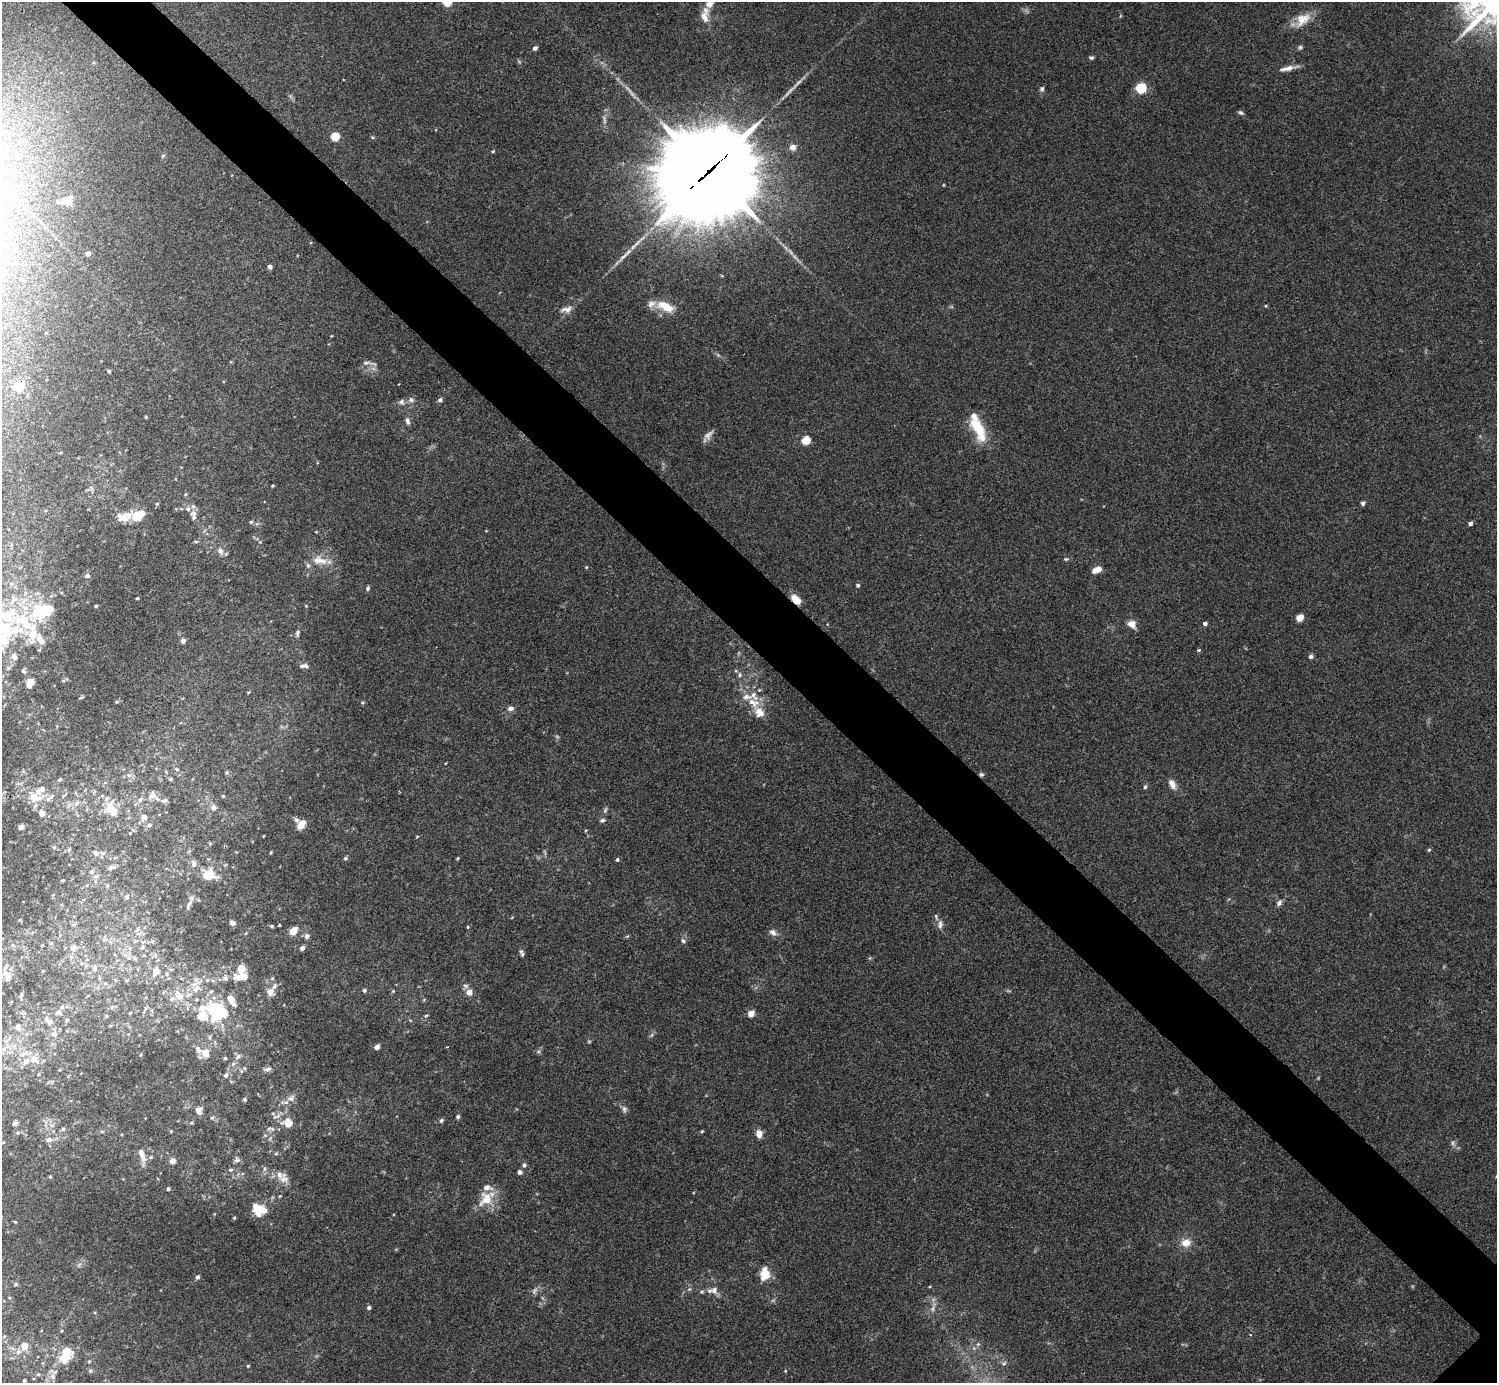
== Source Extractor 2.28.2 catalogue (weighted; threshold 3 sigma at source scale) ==
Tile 11 of 4 x 4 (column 3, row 3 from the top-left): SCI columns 2991-4485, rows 1542-2922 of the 5985 x 5985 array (HDU 1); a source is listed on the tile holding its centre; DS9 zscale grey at full resolution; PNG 1499 x 1385 px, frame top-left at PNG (2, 2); no overlay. Shown black and unused: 6% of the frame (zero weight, under 3 of 4 exposures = <1% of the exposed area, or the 3 px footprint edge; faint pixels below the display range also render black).
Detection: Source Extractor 2.28.2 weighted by HDU 2 'WHT'; one run over the whole footprint, this tile lists its part. Background 0.0348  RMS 0.0047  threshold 0.0211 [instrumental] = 3 sigma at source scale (4.5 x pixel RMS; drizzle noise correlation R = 1.50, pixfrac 1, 0.05/0.05 arcsec/px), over >= 5 px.
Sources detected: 251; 3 inside a brighter object's white glare — not listed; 42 inside a brighter listed object's ellipse — not listed separately; the other 206 listed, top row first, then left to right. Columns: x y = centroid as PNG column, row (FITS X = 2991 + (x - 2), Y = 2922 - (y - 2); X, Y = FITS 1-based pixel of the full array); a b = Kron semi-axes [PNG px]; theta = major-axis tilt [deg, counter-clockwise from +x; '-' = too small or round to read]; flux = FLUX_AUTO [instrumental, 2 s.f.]
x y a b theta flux
709 4 9 8 - 3.4
705 17 17 10 -70 4.3
1302 20 24 15 38 8.1
1300 47 6 5 - 0.85
535 48 4 4 - 1.7
1091 58 6 4 -9 0.86
1287 68 19 6 13 3.4
1141 88 5 5 - 39
1042 89 7 6 - 1
1241 113 7 5 -23 0.91
335 137 5 5 - 16
793 147 5 5 - 4
493 151 4 4 - 0.48
709 171 38 29 38 8000
943 185 4 3 - 0.36
67 200 14 8 26 5.2
88 253 5 4 - 1.8
270 267 5 4 - 1.3
22 279 5 3 - 0.61
665 306 24 11 -26 9.2
1266 306 4 3 - 0.39
566 309 16 8 7 2.9
367 363 14 5 3 1.5
109 371 4 4 - 0.83
19 386 5 5 - 27
411 400 8 7 - 1.6
440 400 6 5 - 1.2
401 402 8 7 - 1.6
146 417 3 3 - 0.45
407 421 9 5 -73 1.5
978 427 27 12 -64 16
708 435 15 8 48 2.6
806 440 5 5 - 18
273 486 5 3 - 0.43
185 494 5 4 - 0.5
1363 503 5 4 - 1.1
157 504 5 4 - 0.56
193 513 9 7 22 1.8
138 516 15 9 34 9.3
124 519 13 8 -4 3.5
251 522 5 5 - 0.74
1470 523 5 4 - 1.2
220 551 9 7 -56 2.4
1066 559 6 4 41 0.58
319 560 22 10 -12 6.2
586 567 4 3 - 0.42
1097 570 9 5 20 4.9
87 576 6 5 - 1.3
858 585 4 4 - 0.83
368 588 6 4 67 0.94
137 598 3 2 - 0.5
796 599 12 7 -44 5.7
96 606 4 3 - 0.59
40 612 32 26 42 25
7 615 17 14 -12 12
1300 618 5 4 - 8.8
1205 623 4 4 - 1.4
1132 624 11 9 -36 3.5
297 633 9 4 80 0.98
2 638 29 15 -67 14
183 641 5 5 - 2.1
1199 650 4 3 - 0.65
1311 656 5 5 - 1.3
303 666 11 5 1 1.5
24 671 8 4 -51 0.87
740 675 6 5 - 1.1
30 682 9 7 69 3.9
759 690 4 4 - 0.44
81 698 6 3 20 0.45
753 702 20 11 -25 7
510 708 8 6 1 1.6
177 769 7 4 -20 0.84
129 775 6 6 - 1.4
981 775 6 5 - 0.89
170 779 6 4 -19 0.72
1172 784 13 7 -62 3.1
1145 787 5 4 - 0.83
41 790 17 10 44 4.4
152 795 13 12 - 3.6
33 796 12 9 -86 5.2
223 796 4 4 - 0.49
140 800 6 5 - 1.3
164 801 10 6 1 1.6
77 803 7 6 - 1.4
213 807 8 7 - 1.9
111 809 21 13 -60 9.7
605 810 9 4 65 0.93
42 813 5 5 - 3.5
144 817 11 8 68 2.5
602 820 7 5 9 0.97
302 824 11 7 56 4.5
149 825 7 6 - 1.4
21 827 4 4 - 1.9
130 833 4 4 - 0.37
54 847 5 5 - 0.63
1429 850 4 4 - 0.62
271 852 5 3 - 0.4
96 853 8 7 - 1.7
345 858 6 5 - 0.83
617 859 4 4 - 0.82
194 864 9 7 -89 1.8
110 868 9 6 39 1.4
92 871 7 6 - 1.2
209 875 16 12 -12 8.5
107 885 5 4 - 0.62
126 897 5 5 - 0.71
1279 903 9 6 58 1.4
189 904 18 4 64 1.7
232 923 6 5 - 1.6
940 924 13 7 85 2.3
272 926 5 4 - 0.62
468 927 4 3 - 0.42
293 931 8 6 50 5.6
773 932 10 7 -30 2
307 936 8 7 - 1.5
683 941 7 5 -71 1
42 946 3 2 - 0.33
142 947 7 4 46 0.86
73 948 7 6 - 2
302 948 5 4 - 1.9
522 953 10 4 -71 1.1
135 959 6 4 -2 0.85
95 968 7 6 - 1.3
156 971 9 7 63 4.2
166 974 6 4 90 0.79
7 976 18 10 -67 4.9
240 976 22 11 7 5.7
99 978 6 4 -72 0.54
466 986 8 6 -17 1.3
196 989 19 9 56 6.9
364 990 4 4 - 0.93
393 991 4 4 - 0.48
270 992 8 7 - 3.6
469 992 6 6 - 3.6
179 996 18 12 -41 8.1
62 1007 6 5 - 0.95
145 1009 13 4 60 1.3
213 1011 35 20 77 21
58 1012 8 5 8 1.2
751 1013 5 4 - 7.2
426 1016 5 4 - 0.62
66 1020 5 4 - 0.6
49 1022 12 7 -39 2.5
18 1026 7 6 - 2.1
54 1034 8 7 - 2
8 1046 8 6 -44 2.2
377 1047 4 4 - 3.1
205 1053 11 10 - 4.4
22 1054 9 6 28 2.1
238 1057 9 5 46 1.3
225 1058 4 4 - 0.47
33 1059 11 9 41 3.5
268 1069 8 6 23 1.6
241 1071 6 4 -90 0.59
226 1075 6 5 - 1.2
291 1098 9 8 - 2.1
244 1099 5 5 - 0.69
624 1109 9 7 -76 1.4
198 1110 8 7 - 2.7
278 1116 9 5 36 1.6
458 1117 5 5 - 0.94
212 1118 5 4 - 0.67
441 1120 6 4 59 0.9
191 1123 5 4 - 0.56
288 1123 11 10 - 6.2
15 1124 7 6 - 1.2
63 1129 5 5 - 0.8
272 1129 7 6 - 1.3
171 1131 4 3 - 0.35
702 1131 5 3 - 0.49
759 1134 9 7 -86 3.2
49 1140 8 7 - 2.1
1453 1143 7 4 -90 0.96
276 1153 5 5 - 0.67
142 1154 20 7 -72 3.7
236 1160 8 7 - 1.4
172 1161 7 6 - 2
524 1165 5 5 - 1.1
230 1170 6 5 - 0.99
519 1172 5 5 - 1.4
50 1177 5 3 - 0.41
284 1178 15 12 -81 4.1
168 1189 4 4 - 0.78
486 1199 22 17 56 9.7
259 1210 16 12 -23 9.9
234 1218 4 3 - 0.45
15 1222 5 3 - 0.38
1186 1243 14 11 10 4.6
766 1274 17 10 50 6.4
197 1277 5 4 - 1
16 1284 5 4 - 0.62
714 1290 10 10 - 3.1
534 1291 11 5 46 1.5
369 1308 5 5 - 0.94
933 1308 17 5 68 2.2
24 1346 7 6 - 5.9
18 1352 8 7 - 2.4
64 1359 20 14 21 10
89 1361 5 5 - 0.8
1004 1364 6 4 2 0.8
248 1366 4 3 - 0.45
90 1371 6 6 - 1.1
785 1371 5 3 - 0.37
38 1374 6 5 - 0.91
52 1376 11 8 -71 2.8
24 1381 6 4 63 0.73
Overlapping masked pixels (flux is a lower limit): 5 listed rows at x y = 709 171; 19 386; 796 599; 981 775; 259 1210
Isophote crosses this tile's border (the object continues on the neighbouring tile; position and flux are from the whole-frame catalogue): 3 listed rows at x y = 709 4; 7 615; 2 638
Unlisted compact peaks at least as high as the median listed source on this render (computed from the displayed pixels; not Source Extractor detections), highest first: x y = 458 858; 1473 13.